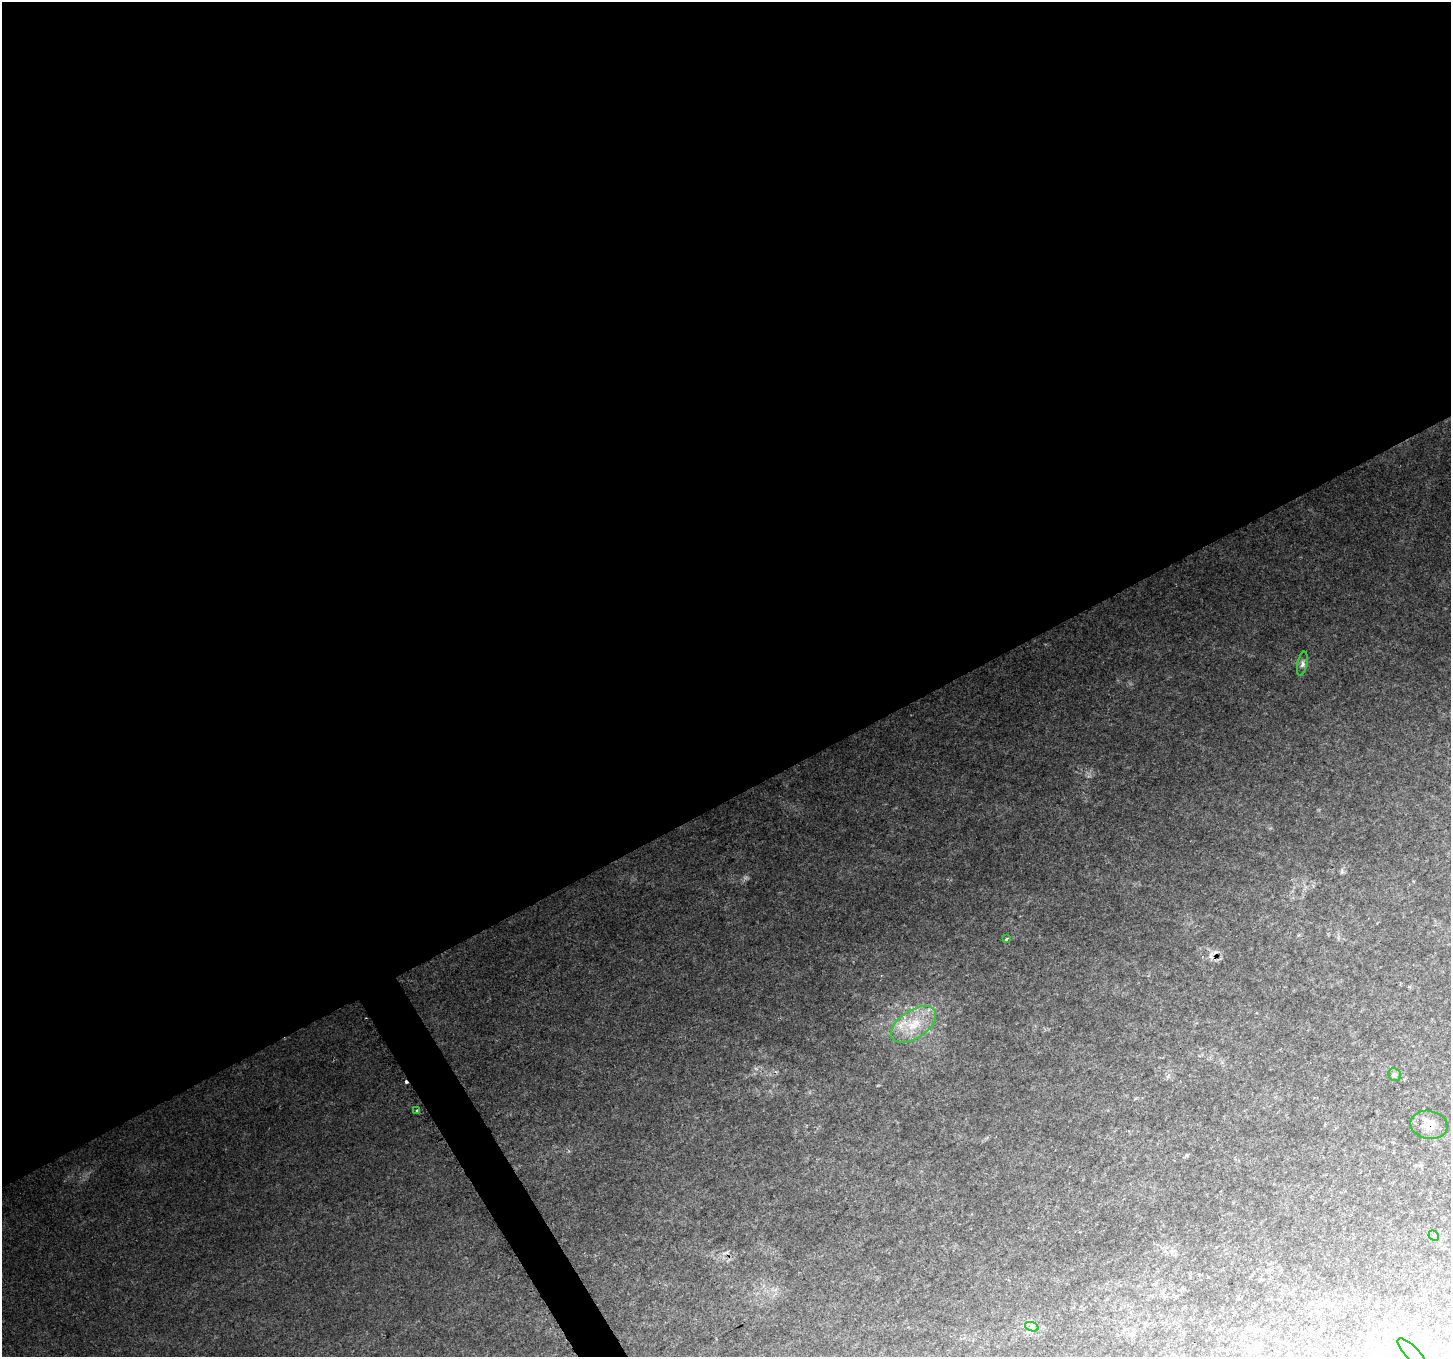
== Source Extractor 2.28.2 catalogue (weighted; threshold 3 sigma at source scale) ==
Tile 2 of 4 x 4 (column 2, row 1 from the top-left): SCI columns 1470-2918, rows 4240-5594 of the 5822 x 5712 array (HDU 1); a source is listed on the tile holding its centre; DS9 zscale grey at full resolution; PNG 1453 x 1359 px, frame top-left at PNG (2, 2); each listed source drawn as its Kron ellipse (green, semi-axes under 4 px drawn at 4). Shown black and unused: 60% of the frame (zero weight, under 2 of 3 exposures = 1% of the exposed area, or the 3 px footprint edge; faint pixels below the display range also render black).
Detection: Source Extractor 2.28.2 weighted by HDU 2 'WHT'; one run over the whole footprint, this tile lists its part. Background 0.112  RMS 0.0093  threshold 0.0419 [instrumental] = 3 sigma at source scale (4.5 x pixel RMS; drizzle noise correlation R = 1.50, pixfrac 1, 0.0396/0.0396 arcsec/px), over >= 5 px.
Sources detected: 13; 2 inside a brighter object's white glare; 2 cosmic-ray / hot-pixel residue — neither listed nor drawn; the other 9 listed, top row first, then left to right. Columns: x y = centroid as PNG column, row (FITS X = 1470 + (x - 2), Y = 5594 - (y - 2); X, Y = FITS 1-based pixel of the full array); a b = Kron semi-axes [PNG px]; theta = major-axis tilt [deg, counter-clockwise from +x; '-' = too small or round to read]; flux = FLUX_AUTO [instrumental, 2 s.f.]
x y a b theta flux
1302 664 12 5 78 3.4
1006 939 4 3 - 4.4
914 1024 25 14 34 25
1395 1075 7 6 - 2.1
417 1110 3 3 - 7.9
1429 1125 18 14 -11 12
1434 1236 6 4 -46 1.5
1032 1327 7 4 -19 2.6
1412 1353 19 6 -46 7.8
Overlapping masked pixels (flux is a lower limit): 1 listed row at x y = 1429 1125